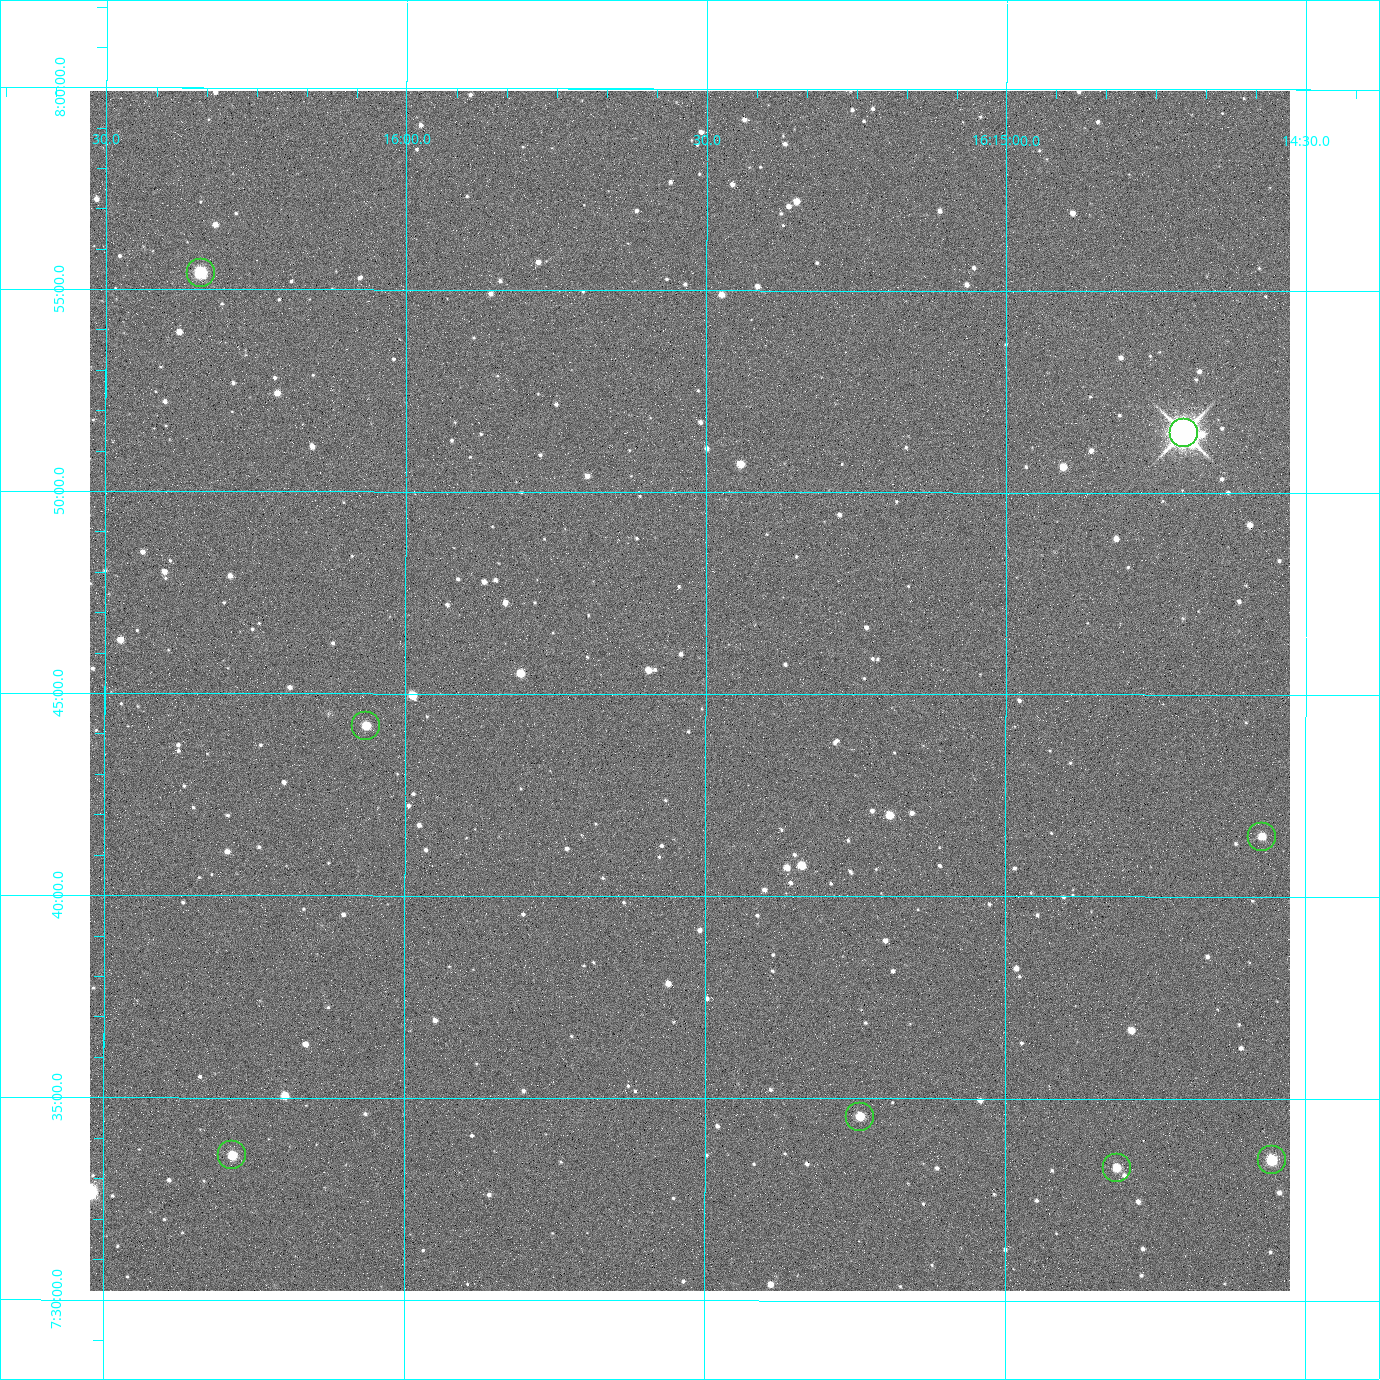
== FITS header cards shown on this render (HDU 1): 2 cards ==
NAXIS1  =                 2400 / Width of image data
NAXIS2  =                 2400 / Height of image data

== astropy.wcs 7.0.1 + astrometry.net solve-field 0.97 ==
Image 2400 x 2400 px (HDU 1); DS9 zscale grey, zoomed out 1/2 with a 90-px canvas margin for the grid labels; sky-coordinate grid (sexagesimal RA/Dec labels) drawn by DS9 from the SOLVED WCS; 8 Tycho-2 reference stars matched to detected sources circled (green)
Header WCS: RA---TAN/DEC--TAN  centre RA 16:15:32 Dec +07:45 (243.88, +7.75 deg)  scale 0.74 arcsec/px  FOV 29.6' x 29.6'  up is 0 deg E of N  parity normal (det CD < 0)
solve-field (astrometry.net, Tycho-2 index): VERIFIED the header's WCS against the Tycho-2 star catalogue (8 matches, 0 conflicts) and refined it, rather than solving blind
Solved WCS: RA---TAN-SIP/DEC--TAN-SIP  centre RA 16:15:32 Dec +07:45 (243.88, +7.75 deg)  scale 0.743 arcsec/px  FOV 29.7' x 29.7'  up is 0 deg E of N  parity normal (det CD < 0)
The solver's refit moves the header's centre by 3 arcsec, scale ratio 1.003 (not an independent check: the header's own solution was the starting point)
Tycho-2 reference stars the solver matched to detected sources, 8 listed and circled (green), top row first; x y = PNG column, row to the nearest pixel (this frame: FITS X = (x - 90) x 2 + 1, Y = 2400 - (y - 91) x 2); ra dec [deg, ICRS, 3 dp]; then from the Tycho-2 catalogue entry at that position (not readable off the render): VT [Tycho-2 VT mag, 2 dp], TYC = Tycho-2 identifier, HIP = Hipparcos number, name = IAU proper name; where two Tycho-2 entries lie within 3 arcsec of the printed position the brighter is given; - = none
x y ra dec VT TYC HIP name
200 273 244.086 +7.924 10.10 946-635-1 - -
1184 433 243.676 +7.858 6.72 946-1598-1 79608 -
366 726 244.016 +7.737 11.56 946-881-1 - -
1262 837 243.643 +7.692 11.91 946-916-1 - -
860 1117 243.810 +7.576 11.94 946-1047-1 - -
232 1156 244.071 +7.560 11.55 946-984-1 - -
1272 1160 243.639 +7.558 10.81 946-1083-1 - -
1117 1168 243.703 +7.555 12.21 946-959-1 - -